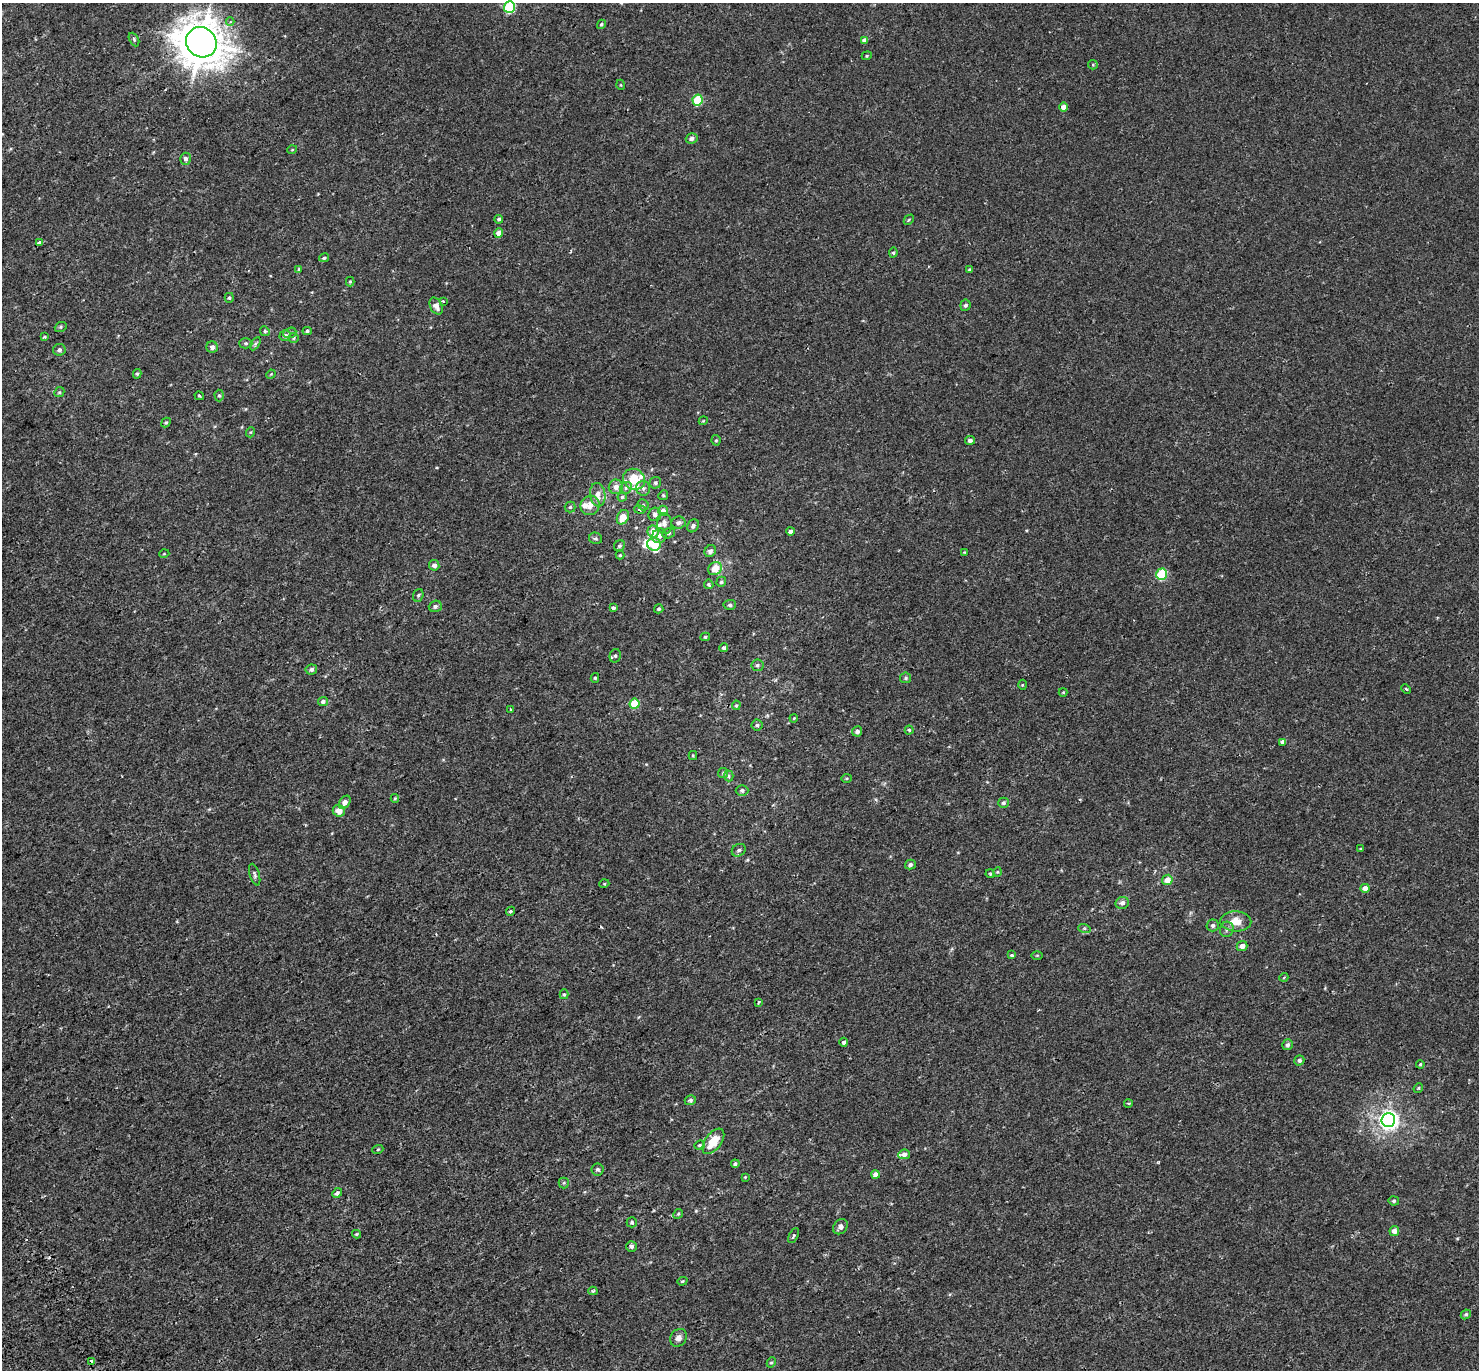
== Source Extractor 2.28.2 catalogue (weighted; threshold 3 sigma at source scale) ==
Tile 7 of 4 x 4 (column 3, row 2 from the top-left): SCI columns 3033-4509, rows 2967-4334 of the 6079 x 5979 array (HDU 1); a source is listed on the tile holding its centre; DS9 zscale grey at full resolution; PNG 1481 x 1372 px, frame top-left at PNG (2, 3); each listed source drawn as its Kron ellipse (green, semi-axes under 4 px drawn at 4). Shown black and unused: <1% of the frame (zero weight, under 2 of 3 exposures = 5% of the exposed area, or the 3 px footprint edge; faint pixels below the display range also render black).
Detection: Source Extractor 2.28.2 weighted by HDU 2 'WHT'; one run over the whole footprint, this tile lists its part. Background 0.00379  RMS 0.0027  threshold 0.012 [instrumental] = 3 sigma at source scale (4.5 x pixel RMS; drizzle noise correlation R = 1.50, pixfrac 1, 0.0396/0.0396 arcsec/px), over >= 5 px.
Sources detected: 178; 1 inside a brighter object's white glare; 2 cosmic-ray / hot-pixel residue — neither listed nor drawn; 7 inside a brighter listed object's ellipse — not listed separately; the other 168 listed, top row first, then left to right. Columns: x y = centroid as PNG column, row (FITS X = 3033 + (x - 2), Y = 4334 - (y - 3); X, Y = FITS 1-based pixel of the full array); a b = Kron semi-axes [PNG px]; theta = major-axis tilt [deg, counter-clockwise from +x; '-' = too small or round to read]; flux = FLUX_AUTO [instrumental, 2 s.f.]
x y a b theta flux
509 7 6 5 - 19
230 22 4 3 - 0.78
601 24 5 4 - 0.42
134 39 7 4 -64 0.41
864 40 4 4 - 0.97
201 42 16 14 -39 660
867 56 5 4 - 0.28
1093 65 5 4 - 0.27
621 85 5 3 - 0.18
698 100 5 5 - 11
1063 107 4 4 - 1.5
692 138 6 5 - 0.82
292 150 5 3 - 0.2
185 159 6 5 - 0.75
499 219 4 4 - 0.44
909 220 6 3 46 0.25
499 233 4 4 - 2
40 242 3 3 - 0.85
893 253 5 4 - 0.39
324 258 5 4 - 0.41
299 269 4 4 - 0.28
969 269 4 4 - 0.29
350 282 5 4 - 0.3
229 298 5 4 - 0.36
443 301 3 3 - 0.6
966 305 5 5 - 0.58
436 306 9 6 -61 1.6
61 327 6 4 21 0.35
265 331 5 4 - 0.37
307 331 4 4 - 0.38
290 333 7 5 22 0.56
44 336 3 3 - 0.4
285 336 5 5 - 0.86
294 338 5 4 - 0.29
246 343 6 5 - 0.42
255 344 7 4 59 0.43
212 347 6 5 - 1
59 350 6 5 - 0.6
137 374 5 4 - 0.36
271 374 5 4 - 0.21
59 392 5 4 - 0.34
219 395 6 4 -88 0.4
199 396 5 3 - 0.26
703 421 4 3 - 0.21
166 423 5 4 - 0.35
251 432 5 3 - 0.24
716 440 5 4 - 0.35
970 440 5 4 - 0.8
634 479 11 10 - 5.5
655 483 6 5 - 0.51
616 487 7 7 - 1.6
626 488 6 5 - 0.6
643 488 7 7 - 0.79
598 495 12 7 -82 1.9
663 495 5 4 - 0.31
622 497 4 4 - 0.31
590 505 10 9 - 2
643 505 6 5 - 0.37
570 507 5 5 - 0.42
640 509 6 3 -11 0.31
663 511 5 5 - 2.6
655 514 7 6 - 1
623 517 7 5 62 3.2
664 523 10 7 -84 1.3
678 523 7 6 - 0.83
693 526 7 5 59 0.69
790 531 4 4 - 0.72
653 532 6 5 - 2.9
669 533 6 5 - 0.45
659 536 7 7 - 1
596 538 6 5 - 0.5
654 544 7 6 - 4.1
619 546 6 5 - 0.5
710 551 6 5 - 0.67
964 552 4 4 - 0.21
164 554 5 3 - 0.19
620 555 4 4 - 0.29
434 565 5 5 - 0.99
715 569 7 6 - 4.2
1162 574 6 5 - 14
721 582 5 5 - 0.42
709 584 5 4 - 0.4
418 595 6 5 - 0.44
730 605 6 5 - 0.53
435 606 6 5 - 0.64
613 608 4 4 - 0.62
659 609 4 4 - 0.41
705 637 5 4 - 0.36
724 648 4 4 - 0.54
615 656 7 5 75 0.49
757 665 6 6 - 0.56
311 669 5 5 - 0.73
595 678 5 4 - 0.32
906 678 5 5 - 0.46
1022 685 5 3 - 0.26
1406 689 5 3 - 0.29
1063 692 4 4 - 0.21
323 701 5 4 - 0.59
635 704 5 5 - 8.9
736 705 5 4 - 0.3
511 709 3 2 - 0.34
794 718 4 3 - 0.2
757 725 5 5 - 0.47
909 730 4 4 - 0.37
857 731 5 5 - 0.81
1283 742 3 3 - 1.7
693 755 4 4 - 0.28
723 773 5 5 - 0.35
729 776 5 4 - 0.38
847 778 5 3 - 0.27
742 790 6 5 - 0.6
395 798 4 4 - 0.24
345 802 7 5 57 1.5
1003 803 5 5 - 0.6
339 811 6 5 - 2.2
1360 849 4 3 - 0.2
739 850 7 6 - 0.65
910 865 5 4 - 0.75
997 872 4 4 - 0.24
990 874 4 3 - 0.29
255 875 11 5 -73 0.6
1167 880 5 5 - 2.4
604 884 5 3 - 0.24
1365 888 4 4 - 1.5
1122 903 7 6 - 1.1
511 911 5 4 - 0.54
1236 921 15 10 -2 3.9
1213 925 6 6 - 0.71
1084 928 6 4 -18 0.36
1227 929 8 6 73 0.7
1242 946 5 5 - 1.4
1012 955 3 3 - 1.8
1037 955 5 3 - 0.23
1284 977 4 3 - 0.19
564 994 5 4 - 0.34
758 1002 4 3 - 0.31
844 1042 4 4 - 0.61
1287 1045 5 5 - 0.7
1299 1060 5 5 - 0.6
1420 1064 4 3 - 0.28
1418 1088 5 4 - 0.27
690 1100 6 5 - 0.61
1128 1103 4 3 - 0.24
1388 1120 7 7 - 130
713 1141 15 8 53 5.2
699 1145 5 4 - 0.31
378 1149 5 3 - 0.25
904 1154 6 5 - 0.94
735 1164 4 4 - 0.48
597 1169 6 6 - 0.56
876 1174 4 4 - 1.6
745 1177 4 4 - 0.25
564 1183 5 5 - 0.34
337 1193 6 4 44 0.58
1394 1201 5 4 - 0.47
678 1214 5 4 - 0.32
632 1222 5 5 - 0.36
840 1227 8 6 47 1.1
1394 1231 5 5 - 1.3
356 1234 4 4 - 0.25
793 1236 8 4 63 0.39
632 1246 5 5 - 0.57
682 1281 5 4 - 0.26
593 1291 4 3 - 0.34
1466 1314 5 4 - 0.44
679 1338 9 8 - 1.3
92 1362 4 3 - 1.9
771 1362 5 4 - 0.33
Overlapping masked pixels (flux is a lower limit): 1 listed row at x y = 92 1362
Isophote crosses this tile's border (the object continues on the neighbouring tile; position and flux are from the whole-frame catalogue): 1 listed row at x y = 509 7